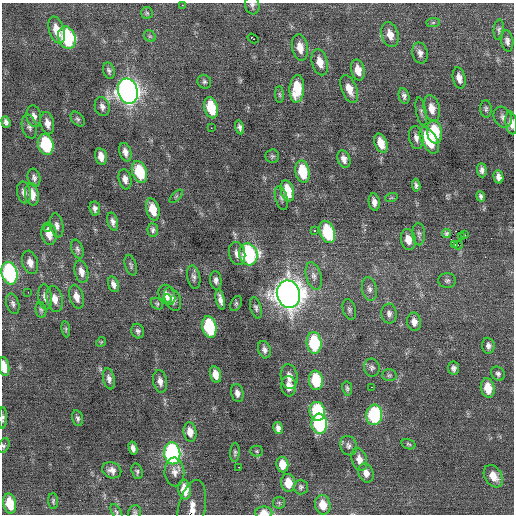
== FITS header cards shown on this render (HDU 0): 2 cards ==
NAXIS1  =                  512 / Axis length
NAXIS2  =                  512 / Axis length

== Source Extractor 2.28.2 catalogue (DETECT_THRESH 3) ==
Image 512 x 512 px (HDU 0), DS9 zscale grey, 1 PNG px = 1 image px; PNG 516 x 516 px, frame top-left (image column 1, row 512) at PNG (2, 3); each listed source drawn as its Kron ellipse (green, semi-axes under 4 px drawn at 4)
Background 0.0286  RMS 0.87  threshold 2.62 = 3 sigma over >= 5 px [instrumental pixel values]
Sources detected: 163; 1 with non-positive FLUX_AUTO (blend fragments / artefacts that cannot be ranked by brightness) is neither listed nor drawn; the other 162 listed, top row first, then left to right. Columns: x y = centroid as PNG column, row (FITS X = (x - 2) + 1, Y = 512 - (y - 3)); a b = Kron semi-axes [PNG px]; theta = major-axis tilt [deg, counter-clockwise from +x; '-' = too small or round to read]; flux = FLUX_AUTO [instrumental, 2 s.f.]
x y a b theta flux
182 5 2 2 - 180
252 5 9 7 -81 170
147 13 6 6 - 110
433 23 7 4 1 100
57 30 14 7 -73 900
499 30 10 5 85 150
390 35 13 8 -75 540
150 36 6 5 - 100
67 38 11 8 -72 5100
253 38 6 2 -33 220
507 41 11 6 -80 240
300 48 13 8 -80 600
420 53 10 7 -76 290
320 62 13 8 -75 720
358 70 11 6 -78 650
109 71 8 5 -72 150
459 78 11 6 -78 380
204 82 7 6 - 140
297 89 14 7 86 1700
349 89 14 7 -68 690
128 91 13 10 -75 39000
280 94 8 4 -89 96
404 96 8 5 -77 170
102 107 10 7 -73 250
211 108 11 6 -75 2100
432 108 13 8 -79 630
486 109 8 5 -86 140
421 111 14 5 -79 170
34 116 11 7 -80 310
503 117 11 8 -61 270
78 119 8 5 -51 140
6 122 6 4 -71 190
47 123 11 6 -78 400
511 123 11 5 -81 450
29 127 12 7 -75 250
240 127 7 4 -76 180
211 128 2 2 - 110
434 132 12 7 -82 2200
416 137 12 7 -79 300
429 140 15 7 -62 2200
381 143 10 6 -70 800
46 144 11 7 -76 3900
125 152 9 5 -73 310
101 156 8 5 -79 490
272 156 7 6 - 120
344 159 9 6 -70 330
482 170 7 5 -88 200
139 172 11 7 -72 2300
302 172 11 7 -78 2000
498 177 7 4 -76 270
34 178 9 6 -77 200
125 179 10 6 -79 320
416 185 6 4 -84 150
287 191 11 6 -75 1500
24 192 11 7 -80 270
32 194 11 7 -80 720
176 196 8 3 45 80
481 196 5 4 - 150
281 198 12 6 -75 190
391 198 6 4 18 83
374 202 8 5 -80 310
95 208 7 5 -84 210
153 209 11 6 -75 1100
113 222 9 5 -76 240
57 225 12 6 -79 250
47 229 4 3 - 500
153 230 7 5 -84 160
315 231 3 2 - 130
327 232 11 7 -71 3400
49 234 11 7 -80 620
419 234 11 6 -87 200
446 234 4 3 - 110
465 235 3 2 - 1200
461 236 3 2 - 51
408 240 10 7 -78 620
455 244 3 2 - 190
458 245 4 2 - 760
77 249 10 5 -71 170
237 253 11 8 -76 350
248 254 11 9 -74 8100
30 262 12 7 -74 460
131 265 10 5 -72 130
81 272 11 6 -77 390
9 273 11 8 -76 8700
314 276 14 7 -75 340
194 277 12 6 -79 190
216 280 9 5 -86 210
447 280 9 7 2 170
113 284 8 5 -71 270
369 289 12 7 -78 290
28 292 3 2 - 67
288 294 14 11 -75 74000
167 295 10 8 -65 410
45 297 13 7 -83 300
76 297 12 7 -75 470
55 299 13 8 -78 510
167 299 4 3 - 110
173 299 12 7 -65 340
220 300 10 4 -77 300
236 303 8 5 64 110
13 304 10 6 -73 200
157 304 7 5 -43 100
256 308 11 5 -75 170
349 309 10 6 -75 180
41 310 8 5 -79 130
389 314 10 7 -88 250
414 322 9 7 -82 400
209 327 11 7 -77 5100
66 329 8 4 -82 94
138 331 7 6 - 150
101 342 5 4 - 66
314 343 11 7 -85 3600
488 346 8 6 -85 220
264 350 9 6 -73 220
4 367 9 5 -81 770
372 367 9 7 -80 200
453 368 6 5 - 190
215 374 8 5 -77 560
498 374 7 6 - 150
389 375 7 6 - 120
289 377 12 8 -81 460
109 379 11 5 -78 240
316 380 10 7 -83 2300
160 381 11 7 -79 320
289 386 10 7 -85 520
371 387 3 2 - 75
347 388 7 5 -80 110
488 388 10 7 -80 1000
237 393 9 6 -78 270
317 411 9 7 -81 4000
374 415 10 8 84 5600
3 418 11 4 88 130
78 418 8 5 -76 150
319 424 10 7 -85 5500
278 428 6 4 -81 230
190 432 10 6 -80 560
408 444 7 5 -18 97
4 445 8 5 63 120
348 446 10 8 -69 210
133 448 7 4 -78 230
257 451 6 5 - 85
235 452 9 5 86 120
172 453 11 8 -81 12000
359 459 11 7 -73 460
282 464 8 6 -82 750
239 467 2 2 - 83
112 470 10 8 -21 340
137 471 8 5 -73 120
174 472 14 10 -87 420
366 473 10 7 -74 380
493 476 12 8 -58 730
288 483 9 7 -81 920
301 487 7 7 - 140
184 490 10 6 -83 1000
53 501 8 5 -85 110
279 503 6 5 - 110
10 504 10 6 -78 1400
323 505 10 7 -77 840
192 509 29 13 78 200
116 512 8 4 -60 110
135 512 7 6 - 120
264 513 8 6 0 550
At the frame edge (FLAGS 8, measured only in part): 10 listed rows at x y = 252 5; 511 123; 9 273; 4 367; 3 418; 4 445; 192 509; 116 512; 135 512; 264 513
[1 non-positive-flux detection neither listed nor drawn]